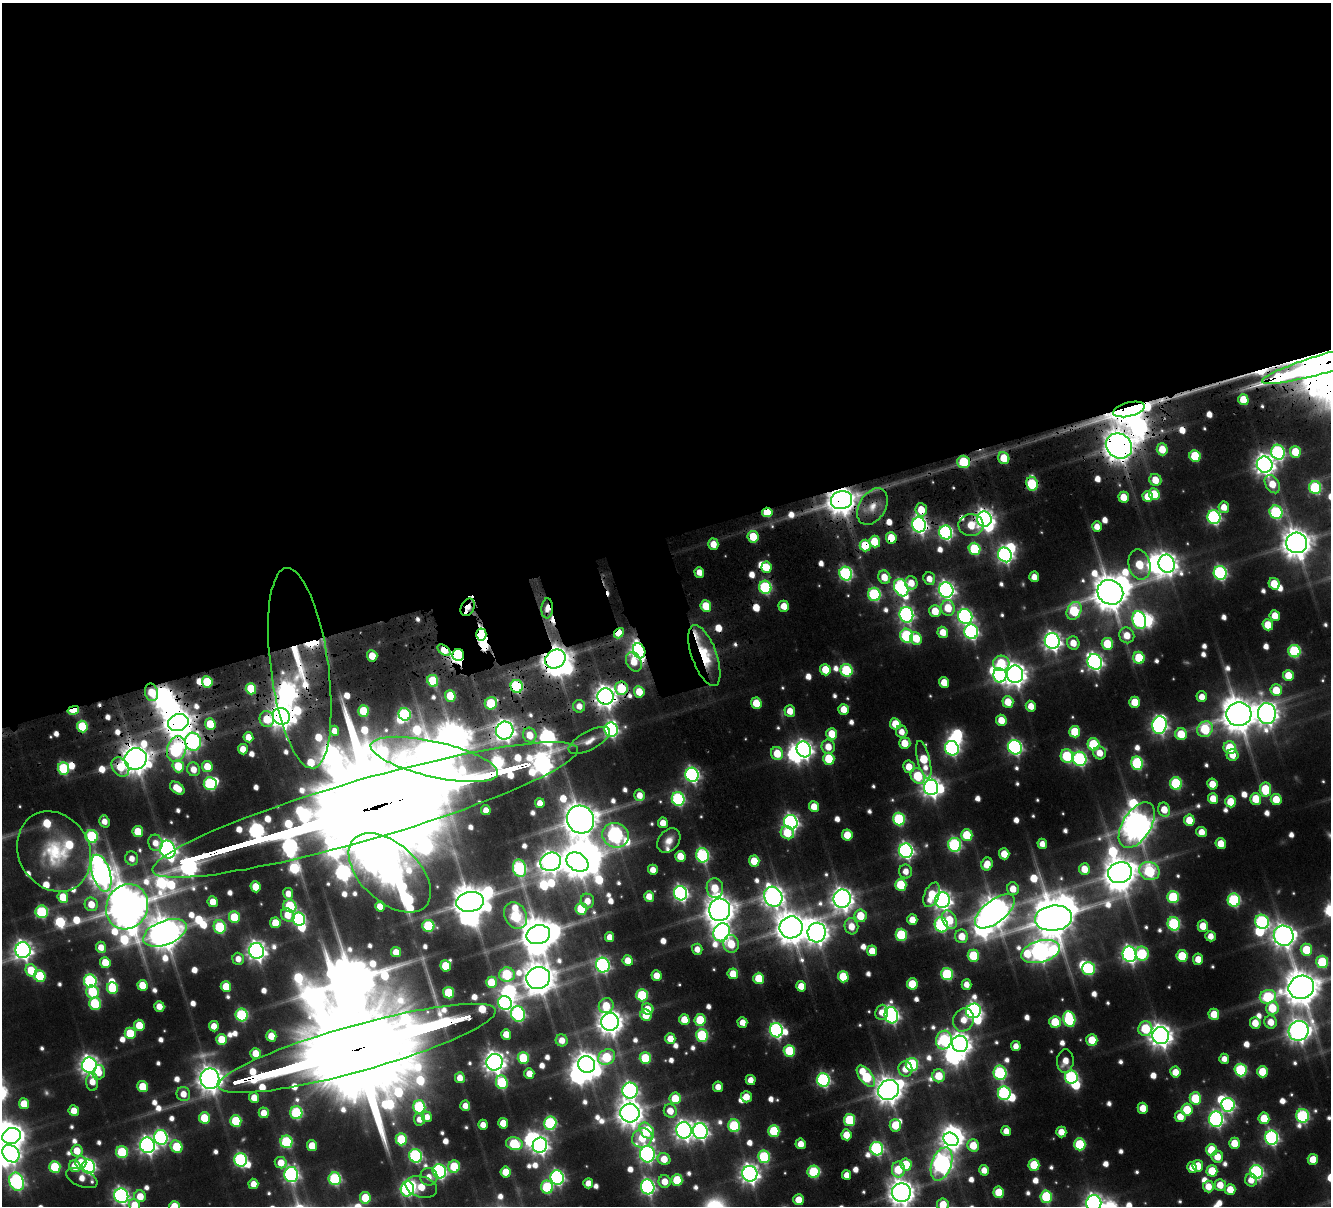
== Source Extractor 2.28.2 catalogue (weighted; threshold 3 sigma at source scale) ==
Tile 2 of 4 x 4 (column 2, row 1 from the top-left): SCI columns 1513-2841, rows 4104-5307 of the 5675 x 5680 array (HDU 1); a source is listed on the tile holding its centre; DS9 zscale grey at full resolution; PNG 1333 x 1208 px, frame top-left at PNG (2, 3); each listed source drawn as its Kron ellipse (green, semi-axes under 4 px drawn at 4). Shown black and unused: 46% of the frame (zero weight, under 4 of 7 exposures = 13% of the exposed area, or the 3 px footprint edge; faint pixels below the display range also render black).
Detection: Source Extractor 2.28.2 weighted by HDU 2 'WHT'; one run over the whole footprint, this tile lists its part. Background 0.0824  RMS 0.0086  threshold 0.0351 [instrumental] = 3 sigma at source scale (4.09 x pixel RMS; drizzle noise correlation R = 1.36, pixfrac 0.8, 0.05/0.05 arcsec/px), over >= 5 px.
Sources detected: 813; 12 too faint to see at this stretch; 49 inside a brighter object's white glare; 20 cosmic-ray / hot-pixel residue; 2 long thin detections or spike segments (spike, bleed or trail) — neither listed nor drawn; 21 inside a brighter listed object's ellipse — not listed separately; of the other 709, all 500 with FLUX_AUTO >= 9.06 (the completeness limit of this list) listed and drawn (209 fainter detections not listed), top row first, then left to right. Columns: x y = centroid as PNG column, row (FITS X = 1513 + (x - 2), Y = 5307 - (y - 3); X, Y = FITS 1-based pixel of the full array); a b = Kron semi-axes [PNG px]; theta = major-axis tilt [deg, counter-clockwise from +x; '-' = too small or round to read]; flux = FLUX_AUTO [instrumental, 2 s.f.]
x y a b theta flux
1330 362 71 9 16 21000
1243 400 5 5 - 27
1129 409 16 7 14 1500
1119 446 13 12 - 2000
1162 449 6 5 - 22
1278 452 7 6 - 180
1295 452 6 5 - 29
1195 456 6 5 - 52
1004 458 6 5 - 28
964 462 6 6 - 60
1265 465 8 7 - 690
1155 480 6 6 - 20
1032 484 7 6 - 84
1272 484 10 6 -58 21
1315 488 6 6 - 96
1154 494 6 5 - 29
1148 496 6 5 - 21
1124 497 5 5 - 21
841 500 11 9 15 1400
872 506 20 13 58 17
1224 507 6 5 - 12
921 510 6 5 - 22
767 512 5 5 - 31
1276 512 7 6 - 130
1214 517 7 6 - 210
984 519 7 7 - 580
919 525 7 7 - 390
971 525 12 11 - 28
1097 527 5 5 - 10
946 532 7 6 - 210
753 537 6 5 - 35
891 538 6 5 - 27
875 542 6 5 - 32
1297 543 10 10 - 1600
713 544 5 5 - 15
865 545 6 5 - 44
974 549 6 5 - 71
1005 555 7 6 - 310
1139 564 15 11 -77 40
1167 564 9 8 - 710
766 567 6 5 - 23
699 572 5 5 - 11
1220 573 7 6 - 190
846 574 7 6 - 190
884 577 7 6 - 16
1034 577 5 5 - 10
929 579 6 5 - 10
911 583 6 6 - 15
1274 584 6 5 - 27
765 587 6 6 - 120
901 588 9 6 -63 240
946 590 8 7 - 400
1110 592 13 12 - 2600
874 594 7 6 - 130
706 606 6 5 - 28
784 606 5 5 - 15
468 607 9 6 63 15
547 608 10 5 86 9.1
948 608 8 6 -88 26
935 611 6 5 - 23
1074 611 9 7 63 78
906 615 8 7 - 290
1275 616 5 5 - 17
965 617 7 7 - 280
1139 620 9 6 -75 190
1268 625 5 5 - 26
943 632 5 5 - 16
971 632 7 7 - 240
619 633 5 4 - 21
481 635 6 5 - 290
1127 635 8 7 - 17
907 636 7 6 - 110
916 638 6 5 - 25
1052 641 8 7 - 510
1073 643 7 6 - 14
1107 644 6 5 - 41
444 650 7 4 -38 22
639 651 8 6 -65 570
1294 651 6 6 - 110
458 655 6 6 - 530
372 656 5 5 - 23
704 656 32 12 -70 58
1139 658 6 5 - 48
555 659 10 9 - 1700
634 662 10 7 -65 15
1095 662 8 7 - 370
1001 663 8 7 - 47
300 668 101 29 -82 200
825 670 6 5 - 24
846 670 6 6 - 89
1015 674 8 8 - 910
1000 675 7 6 - 170
1288 675 5 5 - 22
433 681 6 5 - 53
207 682 6 5 - 45
944 682 5 5 - 17
517 686 6 6 - 130
621 688 7 6 - 53
251 689 6 5 - 39
1276 690 6 5 - 32
152 692 9 6 -75 27
639 692 6 5 - 21
450 696 6 5 - 34
606 697 8 8 - 890
1202 697 5 5 - 12
1008 702 6 5 - 22
1135 702 5 5 - 26
491 703 6 6 - 55
756 703 5 5 - 26
579 706 6 6 - 9.4
1031 706 5 5 - 12
844 709 5 5 - 17
73 710 6 4 14 43
364 711 6 5 - 44
790 711 6 5 - 14
405 714 6 6 - 110
1239 714 12 12 - 2400
1267 714 10 9 - 800
281 716 9 8 - 990
267 719 8 7 - 25
1001 720 5 5 - 19
178 723 10 8 18 1600
210 724 6 5 - 36
895 724 6 5 - 23
1159 725 9 7 81 360
82 726 6 5 - 55
1205 729 8 7 - 62
611 730 7 6 - 240
334 731 5 4 - 9.7
505 731 9 8 - 640
902 732 6 5 - 10
1075 732 6 5 - 38
832 734 6 5 - 25
1181 734 6 5 - 30
530 735 7 6 - 20
248 737 5 4 - 12
589 741 23 9 28 11
193 742 9 7 -82 270
905 743 5 5 - 21
1093 744 6 6 - 64
828 747 7 6 - 16
1015 747 7 6 - 250
952 748 7 6 - 220
1230 748 6 6 - 41
177 749 13 9 74 150
243 749 5 5 - 14
804 749 8 7 - 430
777 753 6 6 - 26
1100 753 6 6 - 14
1233 755 6 6 - 14
1067 756 7 6 - 74
136 759 11 10 - 1700
434 759 65 17 -13 3300
829 759 6 5 - 39
1080 759 7 6 - 190
924 760 19 6 -76 41
1137 763 6 6 - 100
178 766 6 5 - 33
207 766 5 5 - 22
120 767 10 8 -53 26
909 767 6 5 - 17
64 768 6 5 - 89
193 769 7 6 - 12
692 775 7 6 - 260
918 776 8 6 -57 50
1176 783 6 6 - 83
210 784 6 6 - 120
1212 784 5 5 - 18
931 787 8 7 - 570
177 788 8 5 -38 20
1265 789 7 5 -84 45
639 795 6 5 - 12
1213 798 5 5 - 17
678 799 7 6 - 160
1256 799 6 5 - 32
1276 799 5 5 - 24
1231 802 5 5 - 29
540 803 5 4 - 9.7
814 807 5 5 - 15
365 810 221 30 16 79000
486 810 5 4 - 9.3
1164 810 7 6 - 18
899 819 6 6 - 97
580 820 14 13 - 2400
1189 820 5 5 - 23
104 821 6 5 - 9.4
791 822 7 6 - 330
663 823 5 5 - 13
1137 825 25 14 58 1800
138 832 6 5 - 30
1201 832 5 5 - 13
787 833 7 6 - 29
615 835 13 12 - 290
847 835 6 5 - 23
967 835 6 5 - 38
92 836 6 6 - 100
669 841 13 10 50 9.9
155 843 8 7 - 10
1221 843 5 5 - 18
1042 844 5 5 - 9.5
955 845 7 6 - 160
168 849 9 7 -69 490
54 851 42 35 -59 74
906 851 7 6 - 320
1004 854 5 5 - 20
703 855 7 6 - 150
680 856 5 5 - 20
132 858 7 6 - 9.3
754 861 5 5 - 26
551 862 10 9 - 750
577 862 12 8 -33 1500
987 864 6 5 - 17
520 868 9 6 -75 150
1084 869 6 5 - 17
653 870 5 5 - 11
906 871 7 6 - 10
1149 871 10 9 - 110
101 873 19 9 -73 1000
390 873 49 29 -43 1500
1120 873 12 10 18 2000
901 885 6 5 - 46
256 887 5 5 - 24
715 888 10 8 -84 26
1013 889 6 6 - 15
681 893 7 6 - 300
288 894 6 5 - 10
932 895 13 7 68 31
649 896 5 5 - 14
63 897 6 5 - 30
773 897 10 8 -62 640
1173 897 6 6 - 78
842 899 9 8 - 830
942 900 8 7 - 500
1234 900 6 6 - 120
587 901 7 7 - 12
213 902 5 5 - 15
470 902 14 10 8 2500
91 904 7 6 - 17
290 906 7 6 - 75
380 906 5 5 - 12
127 907 23 20 65 3700
581 909 6 5 - 50
720 910 11 10 - 1600
995 911 24 11 38 1700
42 912 6 6 - 99
288 915 7 6 - 17
516 915 14 10 -62 110
860 916 6 6 - 29
234 917 6 5 - 38
1053 918 18 12 6 3400
299 919 6 6 - 160
912 920 5 5 - 15
949 920 10 7 -62 27
1262 922 7 6 - 170
275 923 5 5 - 24
1174 924 7 6 - 120
941 925 7 6 - 170
428 926 6 6 - 81
851 926 8 6 -74 15
1203 926 5 5 - 22
220 927 7 6 - 81
791 927 11 11 - 1800
721 932 9 8 - 390
165 933 23 12 21 2200
817 933 10 9 - 950
538 935 12 9 15 2400
901 935 6 5 - 67
962 936 7 6 - 19
1211 936 5 5 - 11
1284 936 10 9 - 910
609 937 5 4 - 10
731 944 9 7 -84 29
101 947 5 5 - 13
697 949 5 5 - 10
23 950 8 7 - 510
1306 950 6 5 - 40
257 951 8 7 - 590
872 951 5 5 - 16
396 952 5 5 - 12
1041 952 20 11 15 660
1129 954 8 7 - 360
1142 954 7 6 - 67
973 956 6 5 - 54
1182 956 6 5 - 43
238 959 6 5 - 9.8
1198 959 5 5 - 15
628 960 5 5 - 15
1322 962 6 6 - 69
105 963 5 5 - 24
603 965 7 7 - 230
446 966 5 5 - 38
1088 968 6 6 - 110
31 970 6 5 - 31
507 974 8 7 - 81
733 974 5 5 - 20
947 974 6 6 - 87
656 975 5 5 - 14
40 976 6 5 - 57
843 977 6 5 - 40
538 978 12 11 - 1900
759 978 6 5 - 36
90 981 6 6 - 150
491 982 5 5 - 28
912 984 5 5 - 37
966 984 5 5 - 9.7
142 985 5 5 - 24
801 986 5 5 - 15
226 987 5 5 - 29
1301 987 13 11 20 2600
113 988 6 5 - 56
93 992 6 6 - 61
449 993 5 5 - 50
642 995 6 5 - 73
1268 997 8 7 - 84
95 1003 6 6 - 66
505 1003 7 6 - 210
159 1006 5 5 - 12
606 1006 7 7 - 23
1272 1008 6 6 - 34
648 1009 6 5 - 17
973 1011 7 7 - 320
882 1012 8 6 84 10
518 1014 8 6 -70 190
1214 1014 5 5 - 20
242 1015 6 6 - 110
646 1015 6 5 - 23
891 1015 8 6 -74 330
1069 1019 8 6 -79 96
684 1020 5 5 - 21
700 1020 6 5 - 45
963 1020 12 10 66 15
610 1022 9 8 - 1100
742 1022 5 5 - 11
1055 1022 6 5 - 38
1271 1022 6 6 - 15
1255 1023 6 5 - 18
139 1025 5 5 - 27
214 1026 5 5 - 13
1145 1029 7 7 - 54
776 1030 7 6 - 250
1299 1031 10 9 - 840
130 1033 6 5 - 40
506 1034 5 5 - 15
702 1035 6 6 - 98
271 1036 5 5 - 19
1161 1036 8 8 - 900
222 1039 5 5 - 31
670 1039 5 5 - 15
562 1040 6 6 - 11
944 1040 9 8 - 110
1092 1040 6 5 - 29
960 1044 8 8 - 800
1016 1046 5 5 - 9.3
357 1048 144 23 15 50000
789 1051 6 5 - 56
256 1053 5 5 - 19
607 1057 9 7 31 50
523 1058 6 5 - 53
645 1058 6 5 - 57
1224 1059 5 5 - 9.2
1065 1061 11 8 84 13
494 1062 8 8 - 810
587 1064 8 8 - 1100
912 1064 6 6 - 110
89 1065 7 7 - 600
905 1069 8 7 - 13
1241 1070 6 6 - 100
99 1072 7 6 - 14
1175 1072 5 5 - 15
1262 1072 5 5 - 31
529 1073 5 5 - 13
1000 1073 7 6 - 140
866 1076 12 6 -53 73
939 1076 6 6 - 26
1071 1077 6 6 - 150
460 1078 5 5 - 11
210 1079 10 9 - 1200
751 1080 5 5 - 11
823 1080 7 6 - 190
92 1082 9 6 -90 14
502 1082 7 6 - 71
143 1087 5 5 - 32
718 1087 5 5 - 10
889 1090 11 9 31 1300
630 1091 8 7 - 300
1004 1093 7 6 - 150
183 1094 7 6 - 12
746 1097 5 5 - 17
254 1098 5 5 - 15
675 1098 6 5 - 30
1195 1098 6 5 - 45
24 1104 5 5 - 23
1228 1105 7 6 - 190
465 1106 5 5 - 9.4
419 1107 6 6 - 100
1143 1108 5 5 - 18
1187 1110 6 5 - 34
74 1111 5 5 - 15
670 1111 7 6 - 16
264 1113 5 5 - 15
296 1113 6 6 - 110
630 1113 9 9 - 1200
1303 1116 7 6 - 140
427 1117 5 5 - 9.1
1180 1117 5 5 - 16
204 1118 6 5 - 34
1264 1118 6 5 - 28
419 1119 6 5 - 9.6
1216 1119 8 7 - 280
850 1120 6 5 - 58
236 1121 6 5 - 54
503 1123 5 5 - 17
550 1123 6 6 - 130
483 1125 5 4 - 9.8
895 1125 6 5 - 26
734 1126 6 6 - 80
684 1130 8 7 - 560
647 1131 9 6 -54 80
700 1131 8 7 - 370
774 1131 6 5 - 61
1006 1131 5 5 - 9.8
1061 1132 5 5 - 15
846 1135 5 5 - 17
12 1136 9 8 - 880
161 1137 7 6 - 200
642 1138 10 9 - 31
1272 1138 7 6 - 220
401 1139 6 5 - 53
951 1139 8 6 -30 530
286 1142 6 6 - 93
1234 1143 5 5 - 22
514 1144 8 6 -14 70
801 1144 5 5 - 13
1080 1144 6 5 - 59
147 1145 8 7 - 450
540 1145 8 7 - 430
973 1145 6 5 - 23
312 1146 5 5 - 23
177 1147 6 5 - 49
877 1149 7 6 - 170
1212 1150 6 5 - 32
77 1151 6 5 - 19
122 1152 6 6 - 62
11 1154 9 7 -49 410
647 1154 8 7 - 330
416 1156 7 6 - 170
764 1157 6 6 - 95
1217 1157 6 6 - 16
664 1159 6 5 - 20
1313 1159 5 5 - 20
241 1160 7 6 - 170
81 1162 6 5 - 17
281 1163 6 5 - 16
941 1164 17 10 71 570
906 1165 6 5 - 35
1034 1165 6 5 - 36
75 1166 6 5 - 21
1198 1166 5 5 - 22
55 1167 6 5 - 51
89 1167 7 6 - 240
454 1167 6 6 - 44
1192 1167 5 4 - 12
898 1169 8 6 90 32
984 1170 5 5 - 10
439 1171 7 6 - 230
1212 1171 5 5 - 32
506 1172 5 5 - 23
814 1172 6 6 - 80
1256 1172 7 6 - 200
291 1174 7 7 - 250
750 1174 8 7 - 590
847 1175 5 4 - 9.8
429 1177 9 8 - 10
557 1177 7 6 - 240
82 1178 17 8 -23 12
335 1179 6 6 - 120
677 1180 6 5 - 44
1251 1180 6 6 - 11
665 1181 6 6 - 15
16 1182 9 7 -69 240
588 1183 5 5 - 12
253 1184 5 5 - 12
1220 1185 6 5 - 16
1208 1186 6 5 - 14
421 1187 16 10 -16 26
547 1187 6 6 - 74
648 1187 7 6 - 250
407 1189 7 6 - 190
1230 1189 5 5 - 17
901 1192 9 9 - 1200
999 1192 5 5 - 30
121 1196 7 7 - 330
140 1196 6 5 - 18
1046 1197 6 5 - 66
365 1198 6 5 - 31
799 1200 5 5 - 21
1094 1203 8 7 - 480
943 1204 6 6 - 21
134 1205 6 5 - 20
175 1206 5 5 - 29
Overlapping masked pixels (flux is a lower limit): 49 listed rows (the first 20) at x y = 1330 362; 1243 400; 1129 409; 1119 446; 1162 449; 1195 456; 964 462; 1032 484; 841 500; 872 506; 921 510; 767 512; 984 519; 919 525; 971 525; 946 532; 753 537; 891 538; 865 545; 765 587
Isophote crosses this tile's border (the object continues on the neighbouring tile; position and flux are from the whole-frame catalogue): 10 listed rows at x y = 1330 362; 1301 987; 12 1136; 11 1154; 901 1192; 121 1196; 1094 1203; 943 1204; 134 1205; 175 1206